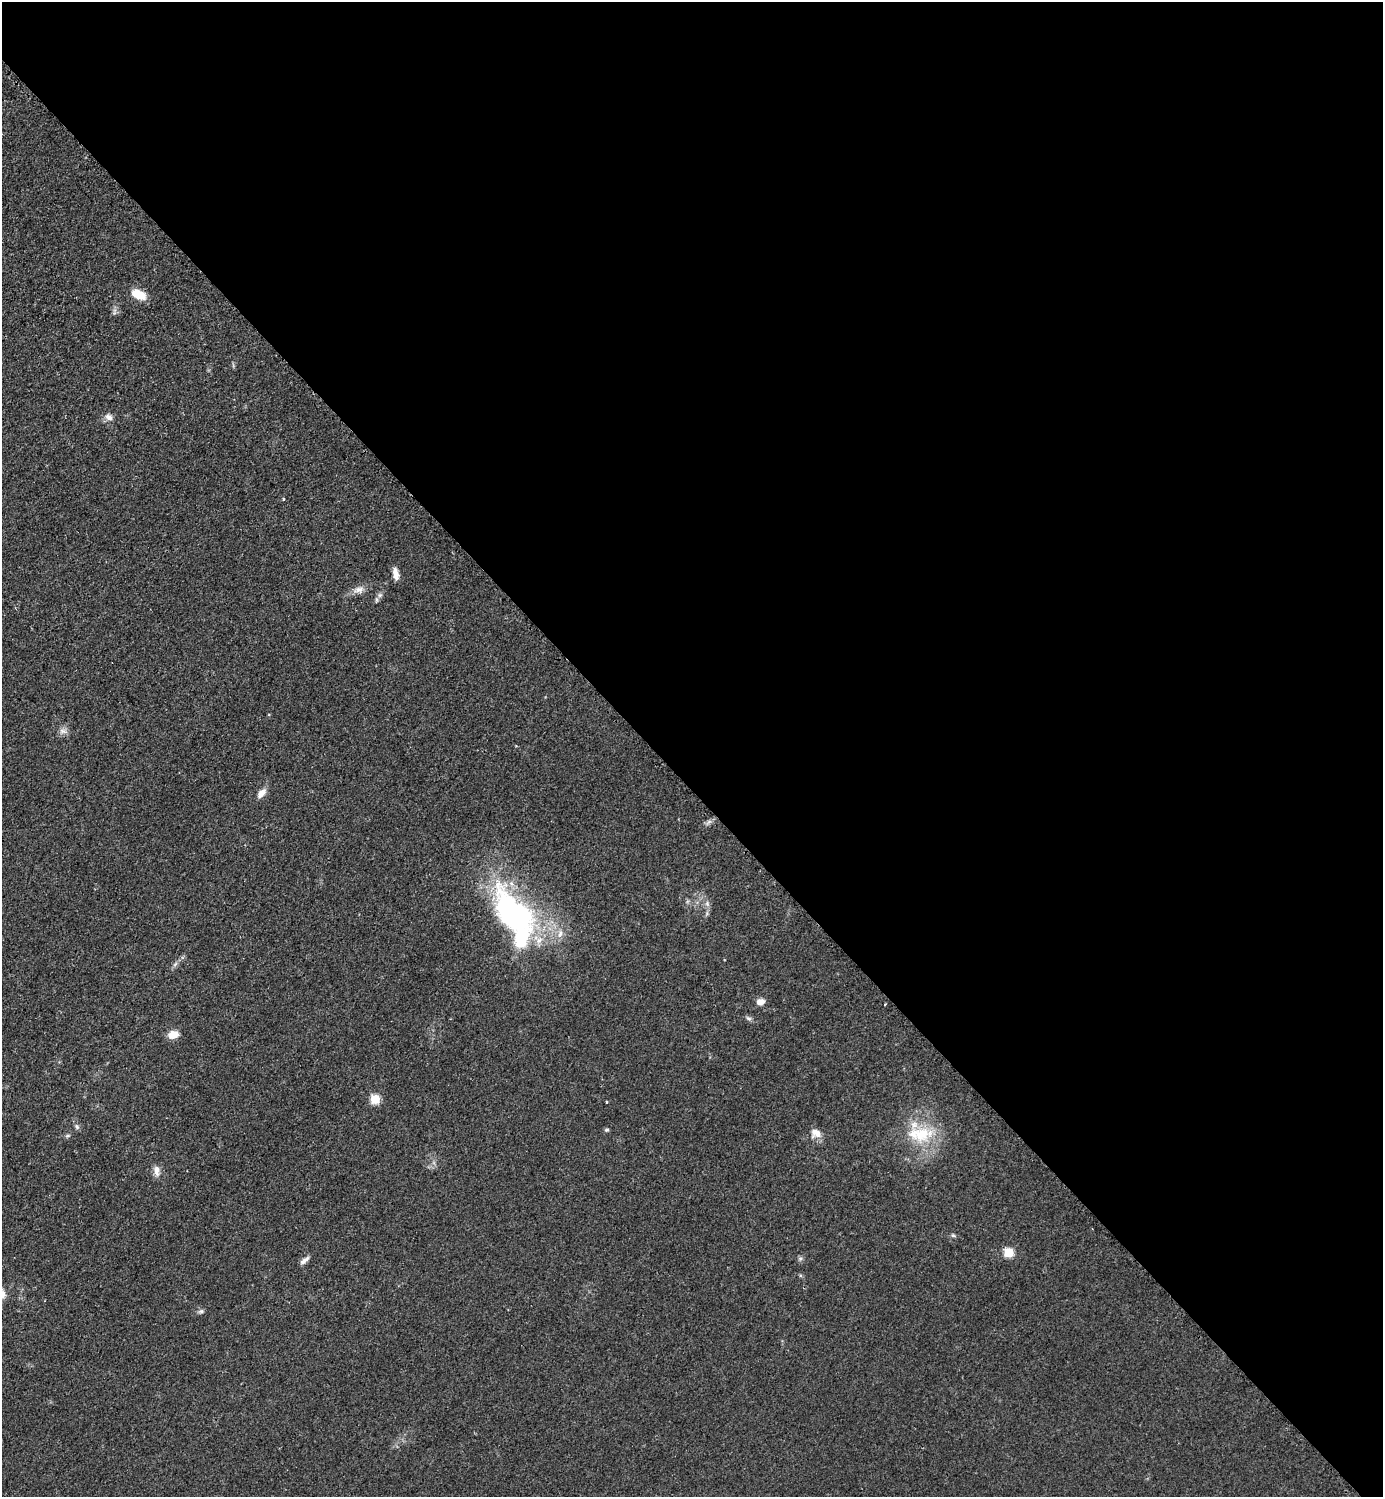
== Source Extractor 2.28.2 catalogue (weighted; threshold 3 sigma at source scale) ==
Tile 8 of 4 x 4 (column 4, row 2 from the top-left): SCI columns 4457-5837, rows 2999-4493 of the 6005 x 6005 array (HDU 1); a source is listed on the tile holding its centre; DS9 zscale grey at full resolution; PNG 1385 x 1499 px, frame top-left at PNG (2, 2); no overlay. Shown black and unused: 53% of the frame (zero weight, under 2 of 3 exposures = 1% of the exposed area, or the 3 px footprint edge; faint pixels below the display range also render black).
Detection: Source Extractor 2.28.2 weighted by HDU 2 'WHT'; one run over the whole footprint, this tile lists its part. Background 0.0799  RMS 0.0075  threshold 0.0337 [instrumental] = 3 sigma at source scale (4.5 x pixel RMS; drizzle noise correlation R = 1.50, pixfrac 1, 0.05/0.05 arcsec/px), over >= 5 px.
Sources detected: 31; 3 inside a brighter listed object's ellipse — not listed separately; the other 28 listed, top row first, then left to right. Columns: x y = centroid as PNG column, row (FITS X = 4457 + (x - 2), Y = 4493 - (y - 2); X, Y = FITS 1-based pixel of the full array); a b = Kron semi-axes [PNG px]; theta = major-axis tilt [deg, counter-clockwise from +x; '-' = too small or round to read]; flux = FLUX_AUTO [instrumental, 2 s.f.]
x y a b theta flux
138 294 18 9 -25 14
109 417 11 8 -26 4
284 499 3 3 - 0.92
396 574 16 6 -80 5.7
359 590 13 9 9 5.1
380 595 6 6 - 1.8
63 731 11 6 -8 3.5
261 793 13 7 51 5.6
707 903 7 6 - 2.2
513 914 65 35 -51 180
760 1002 10 7 13 4.6
885 1004 3 2 - 0.73
748 1018 9 5 -26 1.8
173 1035 9 7 14 11
375 1099 5 5 - 37
607 1102 3 3 - 1.1
77 1127 8 6 -58 1.9
606 1130 6 4 15 1.2
818 1134 11 8 32 5.2
922 1134 33 23 17 36
67 1136 8 3 19 1.2
157 1171 15 7 -85 4.7
953 1235 6 5 - 1.2
1009 1253 5 5 - 36
800 1258 7 4 1 1.4
304 1260 13 5 40 3.4
2 1294 11 8 -84 4.4
201 1311 8 5 28 1.6
Isophote crosses this tile's border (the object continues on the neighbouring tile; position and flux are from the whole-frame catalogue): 1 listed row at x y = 2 1294